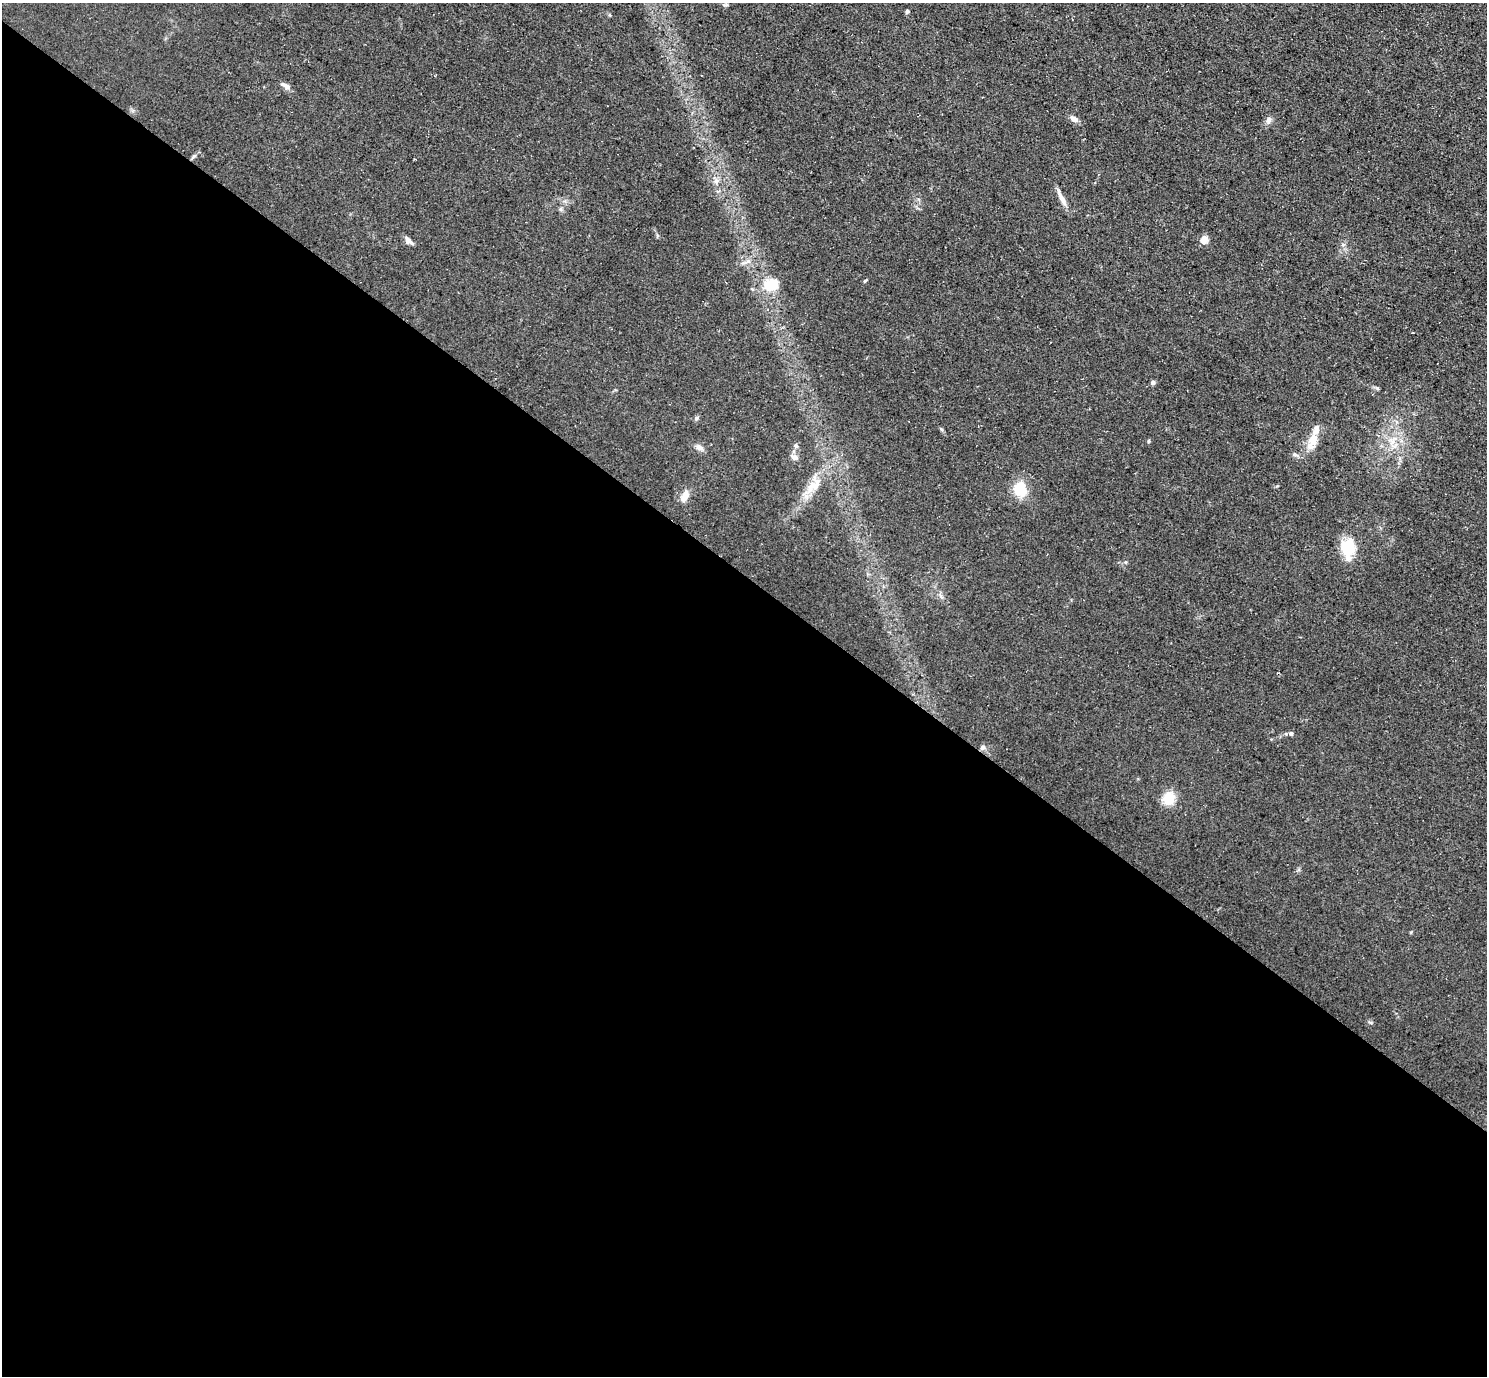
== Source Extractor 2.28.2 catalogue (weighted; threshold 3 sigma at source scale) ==
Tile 14 of 4 x 4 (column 2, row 4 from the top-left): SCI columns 1486-2970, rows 154-1527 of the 5939 x 5943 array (HDU 1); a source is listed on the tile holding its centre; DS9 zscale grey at full resolution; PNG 1489 x 1378 px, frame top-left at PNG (2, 3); no overlay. Shown black and unused: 58% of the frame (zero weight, under 3 of 5 exposures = <1% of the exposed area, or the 3 px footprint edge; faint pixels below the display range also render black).
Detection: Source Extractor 2.28.2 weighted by HDU 2 'WHT'; one run over the whole footprint, this tile lists its part. Background 0.0727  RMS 0.0089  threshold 0.0403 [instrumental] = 3 sigma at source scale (4.5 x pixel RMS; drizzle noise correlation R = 1.50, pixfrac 1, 0.05/0.05 arcsec/px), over >= 5 px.
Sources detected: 29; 1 inside a brighter listed object's ellipse — not listed separately; the other 28 listed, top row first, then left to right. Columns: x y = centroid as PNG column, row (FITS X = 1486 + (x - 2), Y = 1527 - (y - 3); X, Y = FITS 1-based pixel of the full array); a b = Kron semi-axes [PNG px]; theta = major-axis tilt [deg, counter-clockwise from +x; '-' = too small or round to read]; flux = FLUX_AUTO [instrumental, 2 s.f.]
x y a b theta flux
726 5 8 3 9 1.4
907 11 6 4 74 1.4
286 86 13 6 -31 4
1074 119 10 6 -33 4.8
1268 120 11 7 83 3.3
716 181 8 6 89 3
1062 199 23 6 -62 6.7
560 209 7 4 -71 1.4
1203 240 8 7 - 8
408 241 11 6 -46 4
865 281 5 4 - 0.99
771 285 16 11 14 25
1153 382 6 5 - 2.1
1377 388 6 4 -19 1.2
1313 439 19 9 70 15
1148 441 5 3 - 0.96
1392 442 11 4 60 4
796 446 7 6 - 2.2
699 448 11 7 -17 3.8
1295 455 9 5 -14 2.4
794 457 8 7 - 4
813 486 26 13 38 17
1020 489 18 15 -80 22
685 496 13 7 63 8
1348 548 21 14 -80 28
1291 733 6 6 - 1.8
983 747 7 6 - 2.5
1169 798 13 11 72 19
Unlisted compact peaks at least as high as the median listed source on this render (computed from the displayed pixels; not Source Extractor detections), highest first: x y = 194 156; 696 418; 1370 1022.